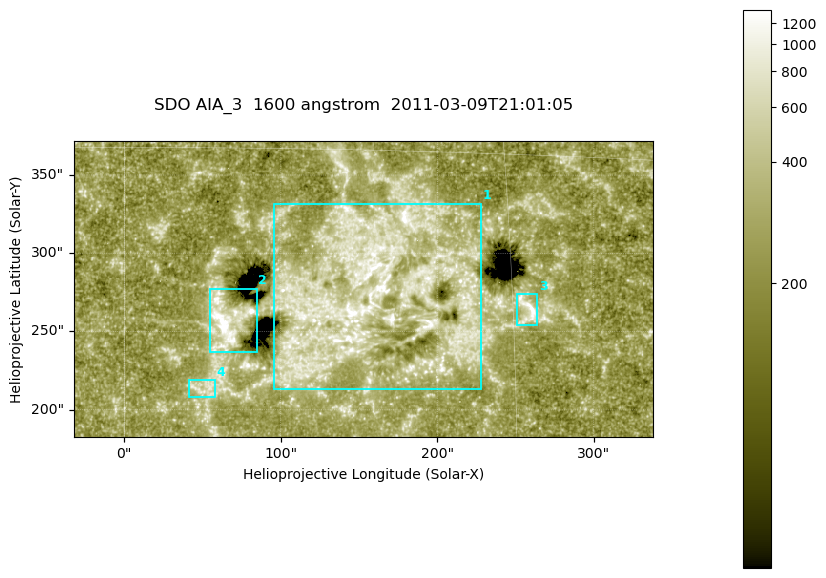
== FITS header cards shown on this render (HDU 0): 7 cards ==
TELESCOP= 'SDO     '           /
INSTRUME= 'AIA_3   '           /
WAVELNTH=                 1600 /
WAVEUNIT= 'angstrom'           /
DATE-OBS= '2011-03-09T21:01:05.126' /
CTYPE1  = 'HPLN-TAN'           /
CTYPE2  = 'HPLT-TAN'           /

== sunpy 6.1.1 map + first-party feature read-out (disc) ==
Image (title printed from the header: SDO AIA_3  1600 angstrom  2011-03-09T21:01:05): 607 x 311 px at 0.609 arcsec/px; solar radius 967 arcsec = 1586 px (partial field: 2.4% of the solar disc is inside the frame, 100% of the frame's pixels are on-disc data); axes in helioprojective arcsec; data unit not stated in the header (colour bar unlabelled)
Pointing: header CRPIX1/2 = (2052.59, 2044.23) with CRVAL1/2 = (0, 0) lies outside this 607 x 311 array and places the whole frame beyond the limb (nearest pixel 1.42 R_sun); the SolarSoft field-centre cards XCEN/YCEN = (152.7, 277.2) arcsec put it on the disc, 1877 arcsec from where CRPIX/CRVAL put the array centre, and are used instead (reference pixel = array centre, CRVAL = XCEN/YCEN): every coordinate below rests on XCEN/YCEN
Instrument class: DISC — disc imager (sunpy class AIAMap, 1600 A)
Bright regions (active regions / flare kernels): reference = the on-disc median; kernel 5 px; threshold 5 sigma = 408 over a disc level ~253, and >= 1.15x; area >= 188 px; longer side >= 4 px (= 2.4 arcsec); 4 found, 4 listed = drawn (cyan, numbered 1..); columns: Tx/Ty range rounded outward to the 2 arcsec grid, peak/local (2 s.f.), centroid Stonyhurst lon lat
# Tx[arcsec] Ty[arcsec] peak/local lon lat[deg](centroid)
1 94..228 212..332 6.3 +9 +9
2 54..86 236..278 7.1 +4 +8
3 250..264 254..274 6.6 +16 +9
4 40..58 208..220 3.2 +3 +5